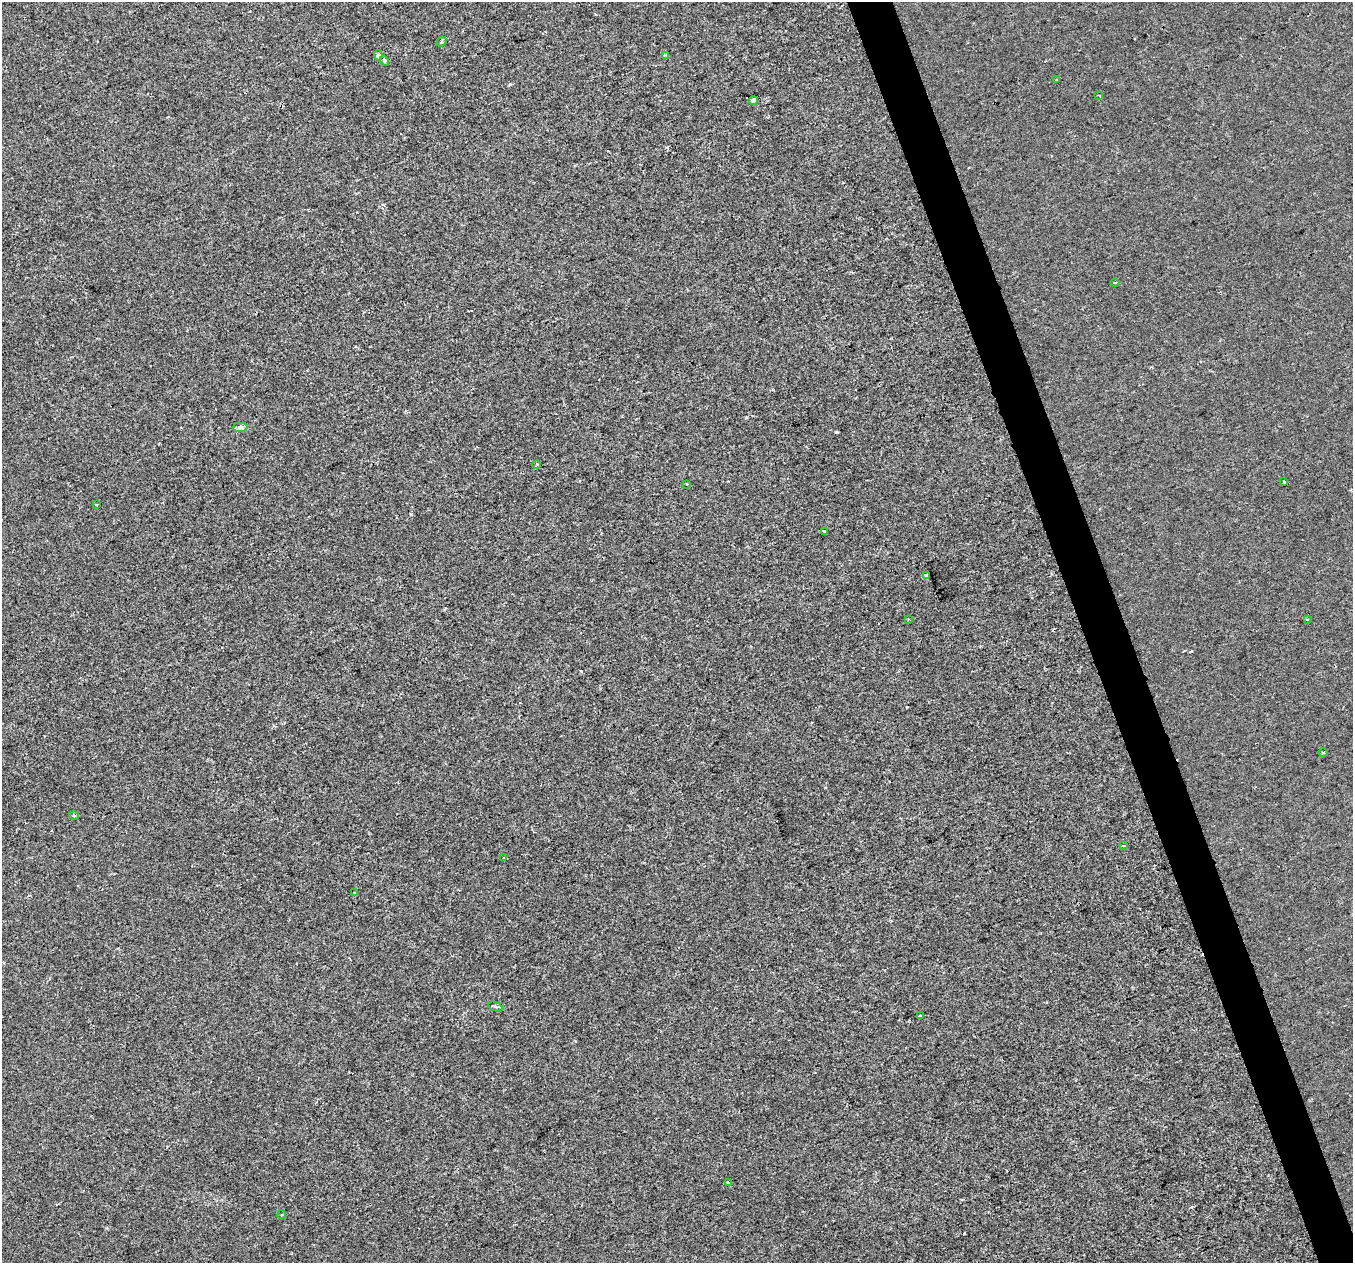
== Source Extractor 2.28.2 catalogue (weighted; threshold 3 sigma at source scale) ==
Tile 6 of 4 x 4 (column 2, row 2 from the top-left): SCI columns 1354-2704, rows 2645-3905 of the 5406 x 5232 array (HDU 1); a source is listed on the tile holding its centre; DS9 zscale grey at full resolution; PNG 1355 x 1265 px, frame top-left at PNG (2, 2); each listed source drawn as its Kron ellipse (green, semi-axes under 4 px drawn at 4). Shown black and unused: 3% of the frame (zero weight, under 2 of 3 exposures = <1% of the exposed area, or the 3 px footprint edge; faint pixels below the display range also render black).
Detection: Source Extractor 2.28.2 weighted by HDU 2 'WHT'; one run over the whole footprint, this tile lists its part. Background 4.27e-04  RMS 0.0026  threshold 0.0116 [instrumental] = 3 sigma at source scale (4.5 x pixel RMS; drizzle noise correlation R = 1.50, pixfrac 1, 0.0396/0.0396 arcsec/px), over >= 5 px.
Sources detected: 28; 2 cosmic-ray / hot-pixel residue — neither listed nor drawn; the other 26 listed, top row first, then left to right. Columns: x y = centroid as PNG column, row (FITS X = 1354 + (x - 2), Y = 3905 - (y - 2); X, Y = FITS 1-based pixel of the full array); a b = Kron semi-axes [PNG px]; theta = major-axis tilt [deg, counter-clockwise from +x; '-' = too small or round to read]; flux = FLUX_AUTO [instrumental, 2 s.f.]
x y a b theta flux
442 42 5 4 - 0.47
378 55 5 4 - 1.8
666 55 3 2 - 0.5
384 61 5 4 - 0.73
1057 80 3 3 - 1.1
1099 95 3 3 - 0.45
753 101 4 4 - 1.8
1115 283 4 3 - 0.23
240 427 7 4 1 0.65
536 464 3 3 - 0.33
1284 481 3 3 - 0.32
687 484 3 3 - 0.89
96 505 3 2 - 0.32
824 531 4 4 - 0.33
927 575 4 3 - 3.8
908 619 4 3 - 0.22
1307 619 3 2 - 0.37
1323 752 5 3 - 0.32
74 816 5 3 - 0.26
1123 846 4 3 - 0.56
504 858 3 3 - 0.43
354 893 3 3 - 1.7
495 1007 8 2 -21 0.37
920 1016 3 3 - 0.33
729 1183 4 3 - 0.47
282 1215 4 3 - 0.24
Unlisted compact peaks at least as high as the median listed source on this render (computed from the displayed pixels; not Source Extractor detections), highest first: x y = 836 432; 581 671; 510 84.